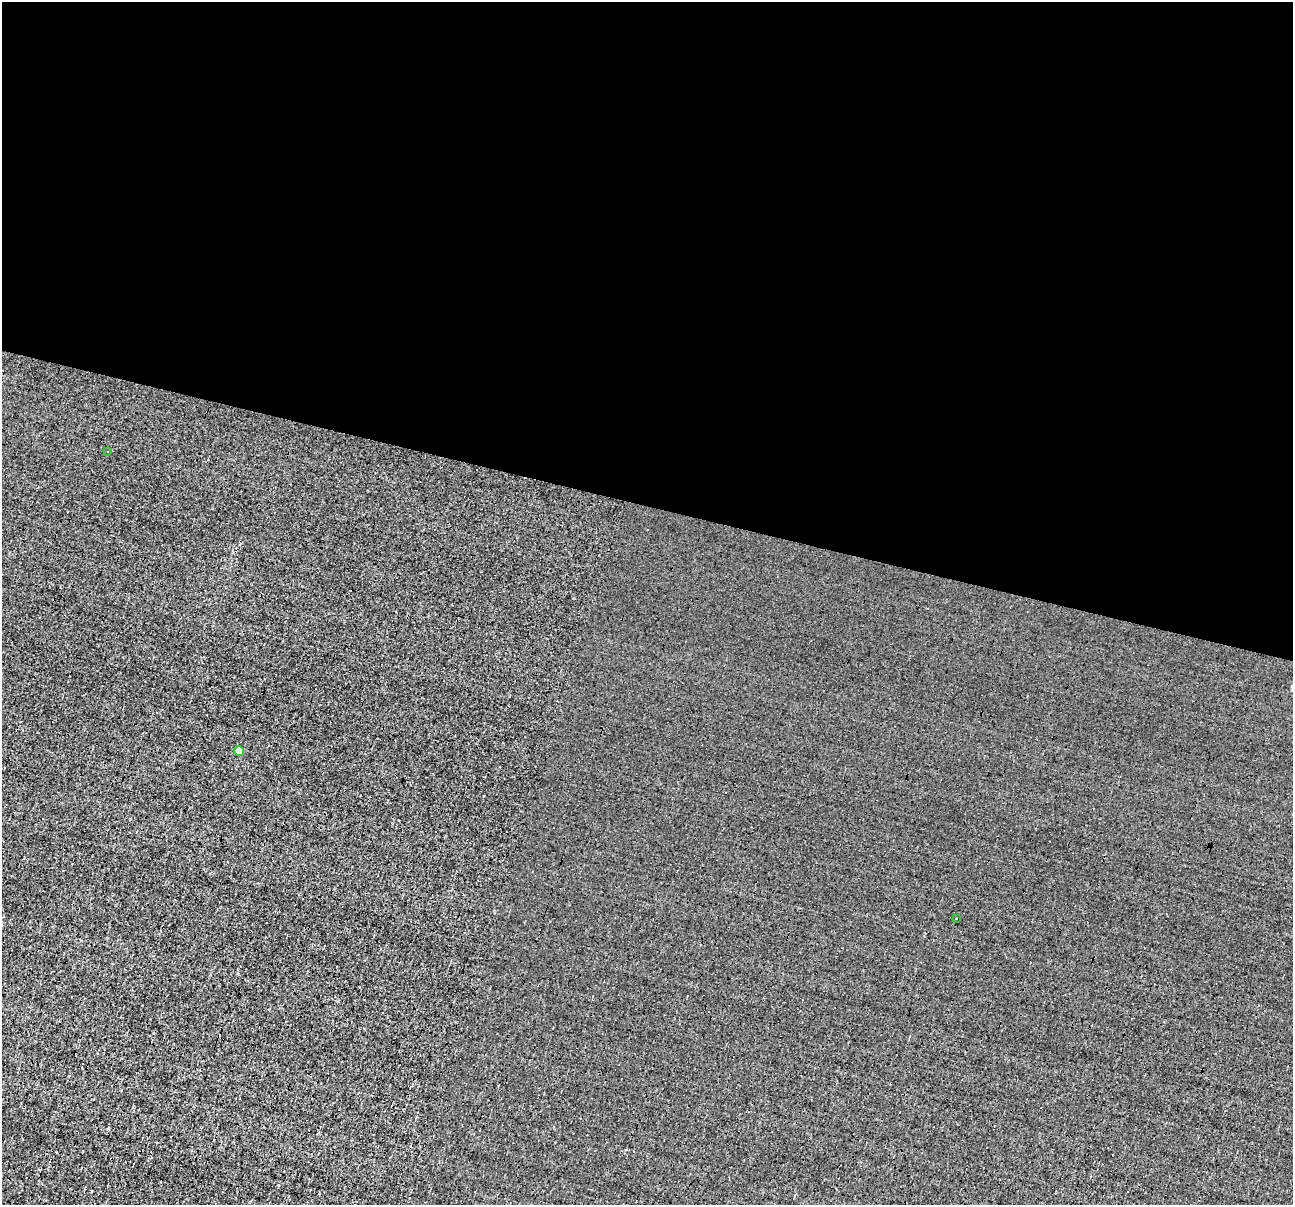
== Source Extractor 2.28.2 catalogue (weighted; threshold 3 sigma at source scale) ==
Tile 3 of 4 x 4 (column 3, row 1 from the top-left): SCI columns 2581-3871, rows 3858-5060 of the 5161 x 5185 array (HDU 1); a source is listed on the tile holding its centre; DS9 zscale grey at full resolution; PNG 1295 x 1207 px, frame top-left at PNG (2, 2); each listed source drawn as its Kron ellipse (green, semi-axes under 4 px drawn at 4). Shown black and unused: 42% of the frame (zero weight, under 3 of 4 exposures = <1% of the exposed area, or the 3 px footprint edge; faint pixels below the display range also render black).
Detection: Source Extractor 2.28.2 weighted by HDU 2 'WHT'; one run over the whole footprint, this tile lists its part. Background 8.59e-04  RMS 0.042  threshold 0.191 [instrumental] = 3 sigma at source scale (4.5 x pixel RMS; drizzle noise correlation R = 1.50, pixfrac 1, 0.05/0.05 arcsec/px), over >= 5 px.
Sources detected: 6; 3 cosmic-ray / hot-pixel residue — neither listed nor drawn; the other 3 listed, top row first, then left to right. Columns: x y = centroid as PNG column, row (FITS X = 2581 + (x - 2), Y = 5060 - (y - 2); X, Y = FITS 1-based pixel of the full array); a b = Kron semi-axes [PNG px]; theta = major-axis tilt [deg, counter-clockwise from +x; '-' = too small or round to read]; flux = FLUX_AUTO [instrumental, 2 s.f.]
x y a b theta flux
107 451 3 2 - 4.7
239 751 5 4 - 98
956 919 3 3 - 6